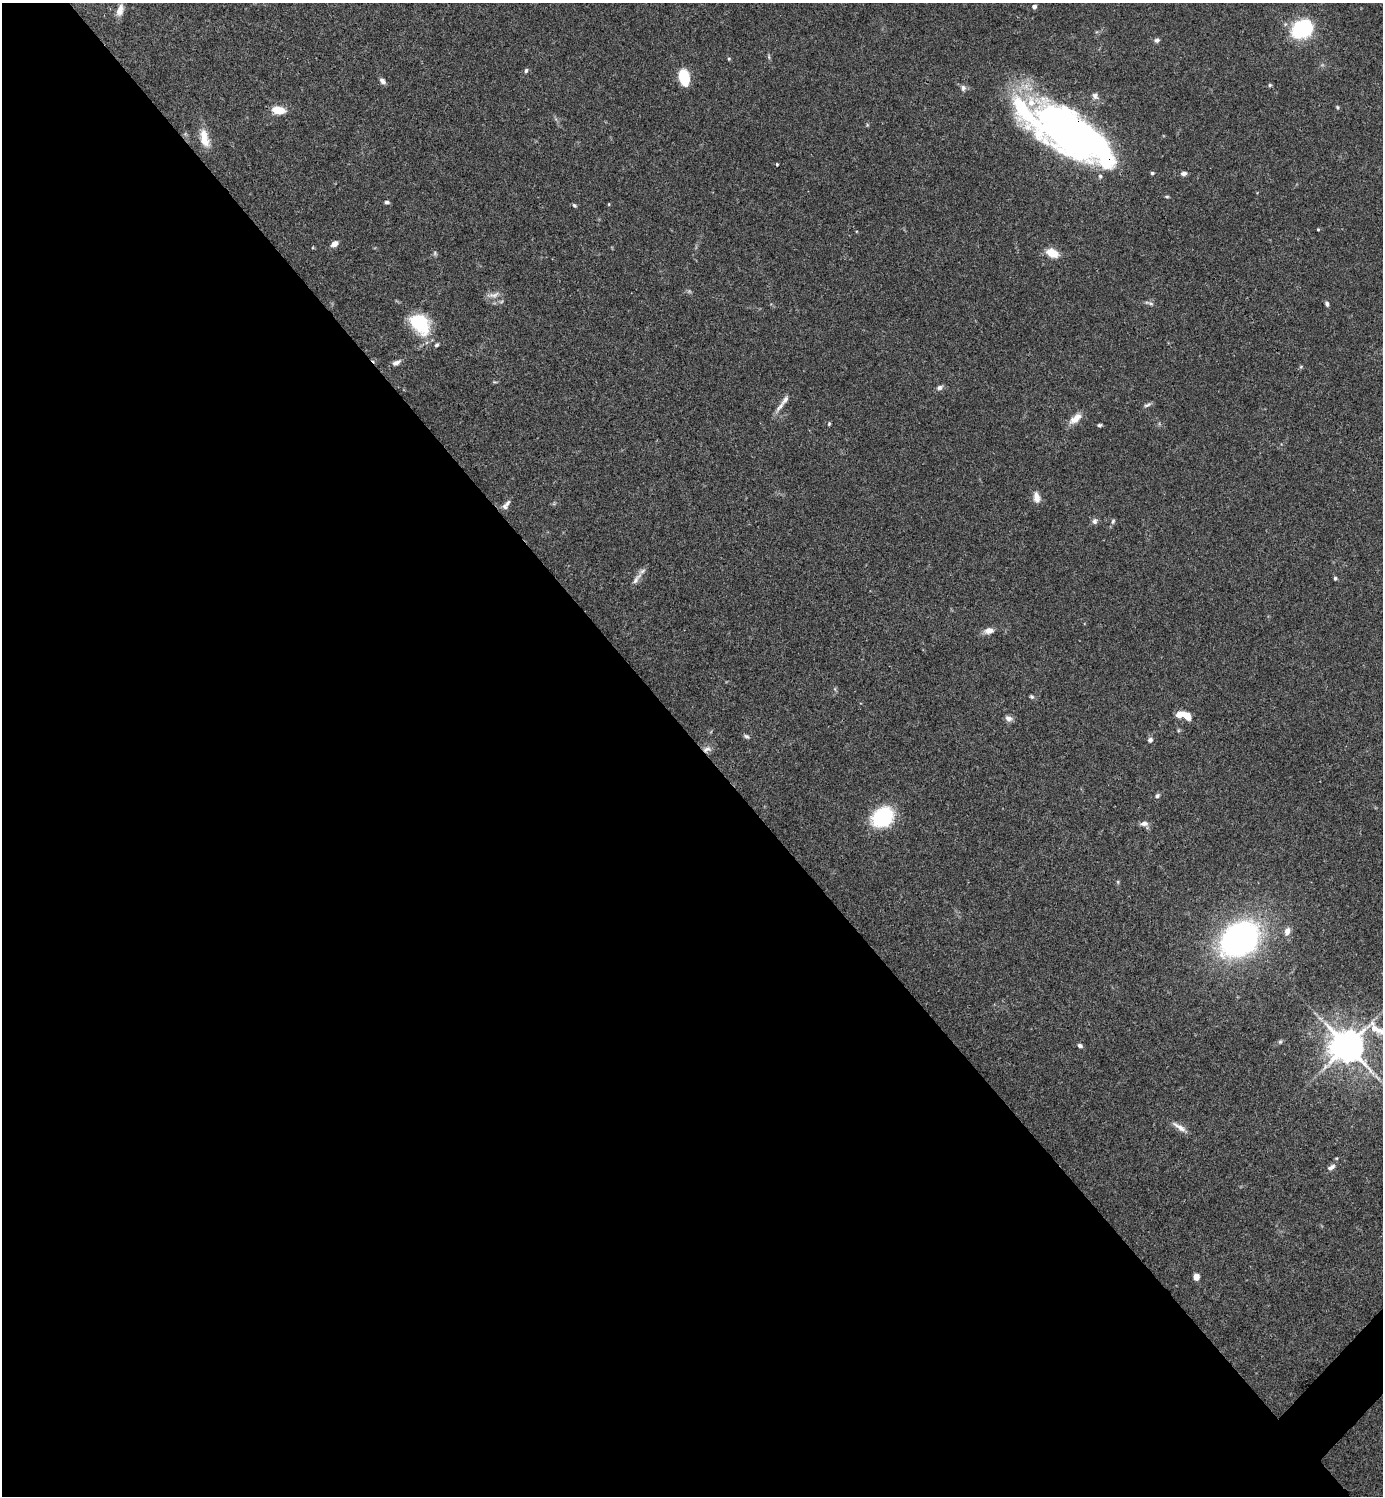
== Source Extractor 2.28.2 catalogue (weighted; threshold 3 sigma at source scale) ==
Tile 9 of 4 x 4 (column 1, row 3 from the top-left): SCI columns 300-1680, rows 1495-2988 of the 5981 x 5981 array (HDU 1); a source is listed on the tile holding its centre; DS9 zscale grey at full resolution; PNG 1385 x 1498 px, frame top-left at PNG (2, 3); no overlay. Shown black and unused: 51% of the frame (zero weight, under 3 of 4 exposures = <1% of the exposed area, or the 3 px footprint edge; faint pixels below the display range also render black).
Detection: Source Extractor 2.28.2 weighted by HDU 2 'WHT'; one run over the whole footprint, this tile lists its part. Background 0.066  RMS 0.0032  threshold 0.0144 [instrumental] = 3 sigma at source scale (4.5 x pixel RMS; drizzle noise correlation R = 1.50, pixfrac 1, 0.05/0.05 arcsec/px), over >= 5 px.
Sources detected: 74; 1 too faint to see at this stretch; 4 inside a brighter object's white glare — not listed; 5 inside a brighter listed object's ellipse — not listed separately; the other 64 listed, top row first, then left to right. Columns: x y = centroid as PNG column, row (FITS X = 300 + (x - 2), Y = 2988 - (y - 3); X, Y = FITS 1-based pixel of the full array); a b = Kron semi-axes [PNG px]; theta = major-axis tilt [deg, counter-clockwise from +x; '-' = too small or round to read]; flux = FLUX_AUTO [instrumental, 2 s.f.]
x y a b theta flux
1034 7 4 4 - 1.4
120 10 16 8 74 2.6
1302 29 14 11 43 41
1157 40 6 5 - 0.85
769 57 7 4 -89 0.5
729 59 5 4 - 0.35
526 71 5 4 - 0.65
684 77 15 9 -78 10
382 81 7 5 -53 1.3
1270 85 5 5 - 0.46
963 88 8 7 - 1.1
1095 96 10 9 - 1.5
1337 107 6 4 -72 0.44
278 110 11 6 -8 7.6
1069 131 83 27 -43 110
204 138 25 11 -76 5.2
777 164 3 3 - 0.42
1152 173 5 4 - 0.52
1184 173 7 5 6 1.1
1167 196 6 3 -8 0.41
387 202 6 4 -4 0.65
609 204 5 3 - 0.26
574 205 6 5 - 0.52
1318 229 4 3 - 0.29
334 244 7 5 38 2.2
435 253 7 5 -71 0.58
1052 253 13 9 -24 5.2
493 295 20 6 12 1.8
1151 303 10 5 -21 0.8
1327 304 6 5 - 0.75
420 324 28 19 -46 16
396 363 11 6 28 1.5
940 387 9 6 21 1
1148 405 11 4 28 0.79
780 407 21 6 51 2.1
1075 419 18 8 41 3.4
829 424 5 3 - 0.38
1099 425 5 3 - 0.57
1037 497 15 8 -78 2.4
507 503 11 6 47 1.1
1095 521 8 7 - 1
1113 521 7 5 79 0.64
1335 578 5 4 - 0.48
637 579 20 6 54 2.1
989 631 10 7 11 2.5
1032 697 6 5 - 0.56
1180 714 10 6 16 3.7
1188 717 9 7 -55 2.5
1008 718 9 7 -25 1.4
746 736 9 5 -26 0.73
1150 740 6 6 - 1
707 749 12 8 16 1.7
1157 796 7 5 43 0.85
883 817 17 13 35 29
1144 823 10 6 5 1.5
1118 882 6 3 -72 0.36
1287 931 9 7 70 2.1
1239 939 31 24 35 130
1280 1042 5 5 - 0.48
1080 1046 6 5 - 0.84
1347 1046 14 11 21 570
1180 1127 24 6 -34 2.4
1331 1167 11 6 31 1.2
1196 1277 6 5 - 3.4
Overlapping masked pixels (flux is a lower limit): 2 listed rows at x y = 1069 131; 707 749
Isophote crosses this tile's border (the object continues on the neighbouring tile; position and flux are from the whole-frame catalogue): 1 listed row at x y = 1347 1046